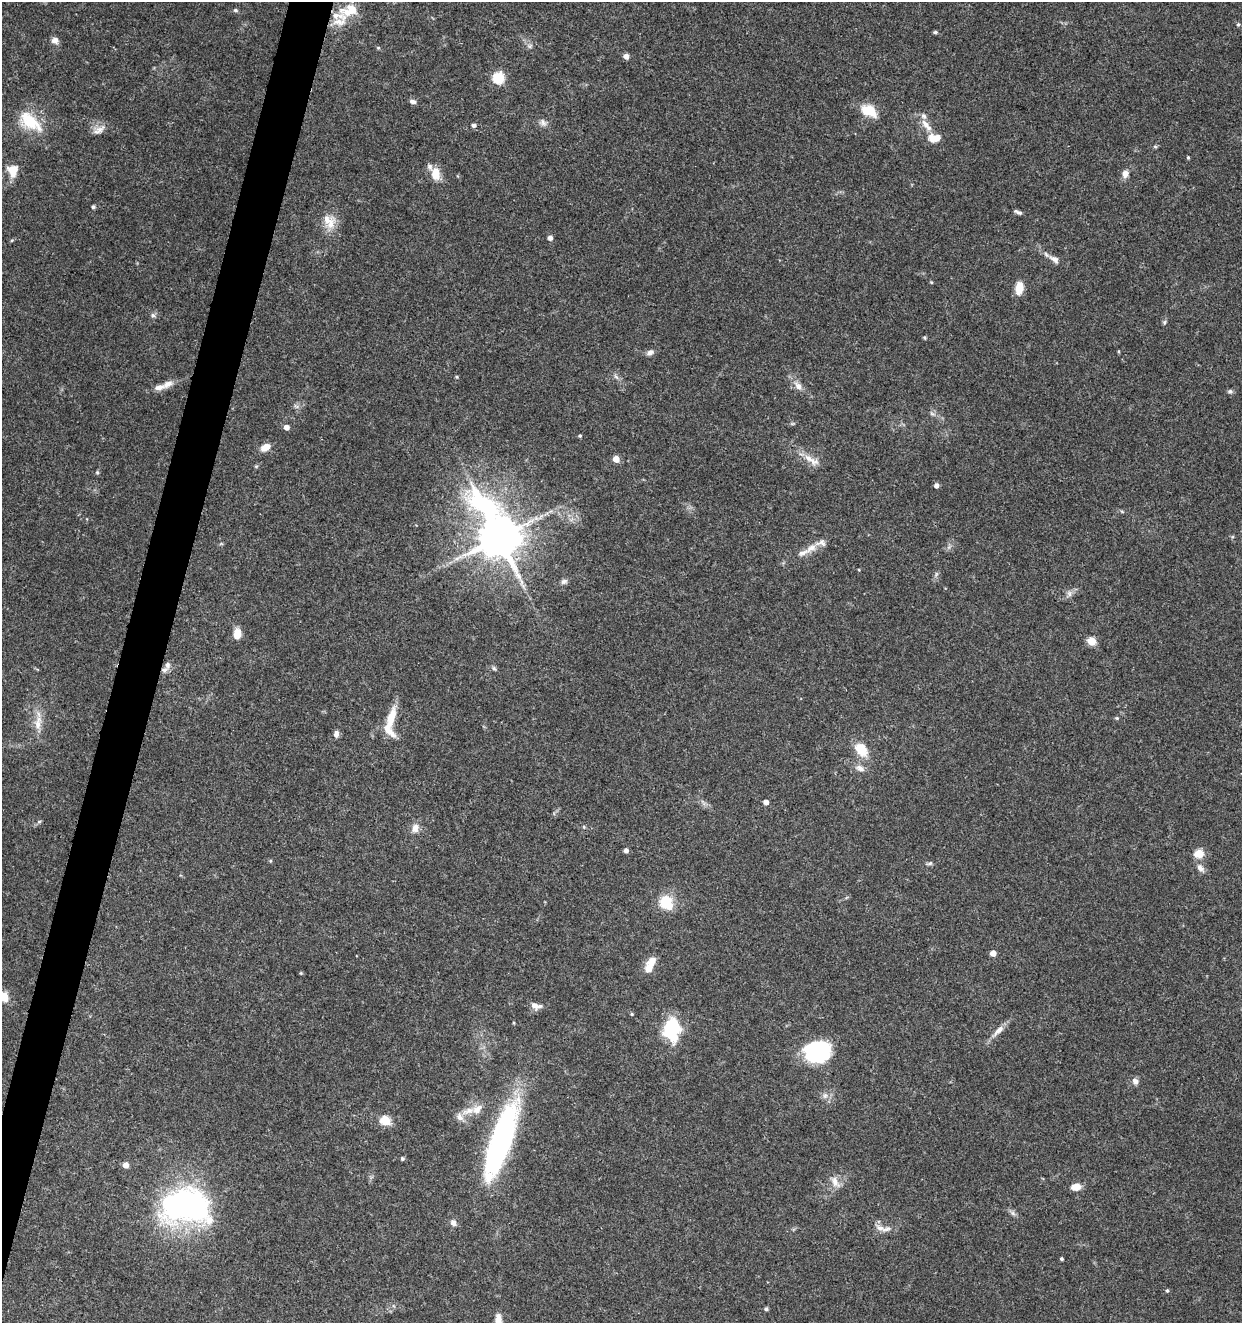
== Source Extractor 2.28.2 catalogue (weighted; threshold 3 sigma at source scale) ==
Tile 7 of 4 x 4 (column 3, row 2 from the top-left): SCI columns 2761-4000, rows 2645-3965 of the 5461 x 5295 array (HDU 1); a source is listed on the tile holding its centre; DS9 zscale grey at full resolution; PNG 1244 x 1325 px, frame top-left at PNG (2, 2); no overlay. Shown black and unused: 3% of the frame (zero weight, under 3 of 5 exposures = <1% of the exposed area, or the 3 px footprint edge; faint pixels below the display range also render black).
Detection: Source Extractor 2.28.2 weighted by HDU 2 'WHT'; one run over the whole footprint, this tile lists its part. Background 0.0329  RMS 0.0024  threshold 0.011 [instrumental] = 3 sigma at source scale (4.5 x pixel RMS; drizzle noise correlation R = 1.50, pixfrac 1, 0.0396/0.0396 arcsec/px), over >= 5 px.
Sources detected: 112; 1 inside a brighter object's white glare — not listed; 13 inside a brighter listed object's ellipse — not listed separately; the other 98 listed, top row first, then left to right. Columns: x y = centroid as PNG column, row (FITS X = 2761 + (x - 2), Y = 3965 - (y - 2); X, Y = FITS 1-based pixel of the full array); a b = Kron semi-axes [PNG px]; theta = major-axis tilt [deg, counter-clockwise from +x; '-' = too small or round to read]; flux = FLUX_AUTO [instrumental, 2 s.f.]
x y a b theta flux
235 10 6 4 -29 0.47
349 10 28 16 15 6.1
1238 24 5 4 - 0.31
935 32 4 4 - 0.51
55 40 9 9 - 1.2
530 46 7 5 46 0.56
378 48 6 4 -1 0.28
626 56 5 4 - 1.7
499 78 6 6 - 22
413 102 8 5 -13 0.8
869 111 17 11 -27 6
30 122 31 16 -36 9.2
543 122 11 8 -52 1.1
925 124 15 8 -52 2.2
474 125 5 4 - 0.69
99 130 20 8 29 1.8
932 139 15 10 -71 2.5
1155 146 6 4 -2 0.34
1188 157 4 3 - 0.28
13 170 12 10 85 4.2
435 174 16 10 -83 3.5
1125 174 9 7 76 1.6
93 207 5 4 - 0.49
1018 212 10 4 -20 0.7
329 221 22 16 -60 4.2
550 238 4 4 - 1.2
12 240 5 4 - 0.29
1054 259 16 7 -35 1.5
931 282 5 3 - 0.25
1019 288 15 9 82 2.9
153 315 7 5 -43 0.55
1164 322 6 5 - 0.41
925 337 6 4 -56 0.29
650 352 10 6 31 1
457 377 4 4 - 0.28
616 377 9 3 -45 0.54
168 384 15 8 28 1.9
798 386 13 8 -44 1.7
1230 391 7 5 -1 0.5
296 406 8 4 -36 0.51
932 414 9 4 -23 0.58
286 427 5 4 - 1.7
580 436 4 4 - 0.37
265 447 12 7 32 2.3
809 458 17 8 -28 2.7
616 459 5 4 - 3.3
97 472 5 5 - 0.34
936 485 5 4 - 1.1
1122 512 6 4 -21 0.31
499 537 18 11 -63 1100
803 553 23 7 22 2.3
859 570 3 3 - 0.19
564 581 9 6 31 0.75
1069 594 9 6 -89 0.89
237 634 10 8 88 3
1091 641 5 5 - 7.6
167 665 10 7 80 1
494 668 7 5 -53 0.44
391 718 30 10 74 4.9
1117 718 5 4 - 0.31
38 723 23 10 83 3.3
336 734 8 6 85 1
861 749 19 13 -51 5
860 768 12 8 -29 1.4
766 802 4 4 - 1.5
584 827 5 3 - 0.27
415 828 12 9 80 1.7
626 851 4 4 - 0.96
1199 854 11 10 - 2.9
270 861 5 3 - 0.24
930 863 9 4 18 0.52
1200 868 13 8 -49 1.3
666 903 12 10 -53 8.2
993 953 5 4 - 2.2
652 961 14 10 57 2.2
4 997 5 5 - 11
536 1006 13 8 -11 1.6
632 1014 4 3 - 0.29
514 1023 5 3 - 0.22
672 1029 17 13 85 20
998 1031 21 7 45 2.1
816 1051 27 20 -3 21
1135 1081 9 7 -63 1
825 1095 9 6 73 0.92
468 1111 23 8 20 3
385 1120 5 5 - 13
500 1141 83 20 71 61
402 1159 4 4 - 0.49
126 1165 5 5 - 2.3
835 1182 18 9 -62 2.1
1076 1187 10 7 11 2.5
185 1206 54 36 -1 65
1013 1213 7 6 - 0.68
453 1223 8 7 - 1.1
880 1228 15 8 -22 1.8
1062 1259 3 3 - 0.44
1167 1290 5 4 - 0.35
766 1309 4 4 - 0.49
Isophote crosses this tile's border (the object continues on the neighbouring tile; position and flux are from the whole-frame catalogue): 1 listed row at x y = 4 997